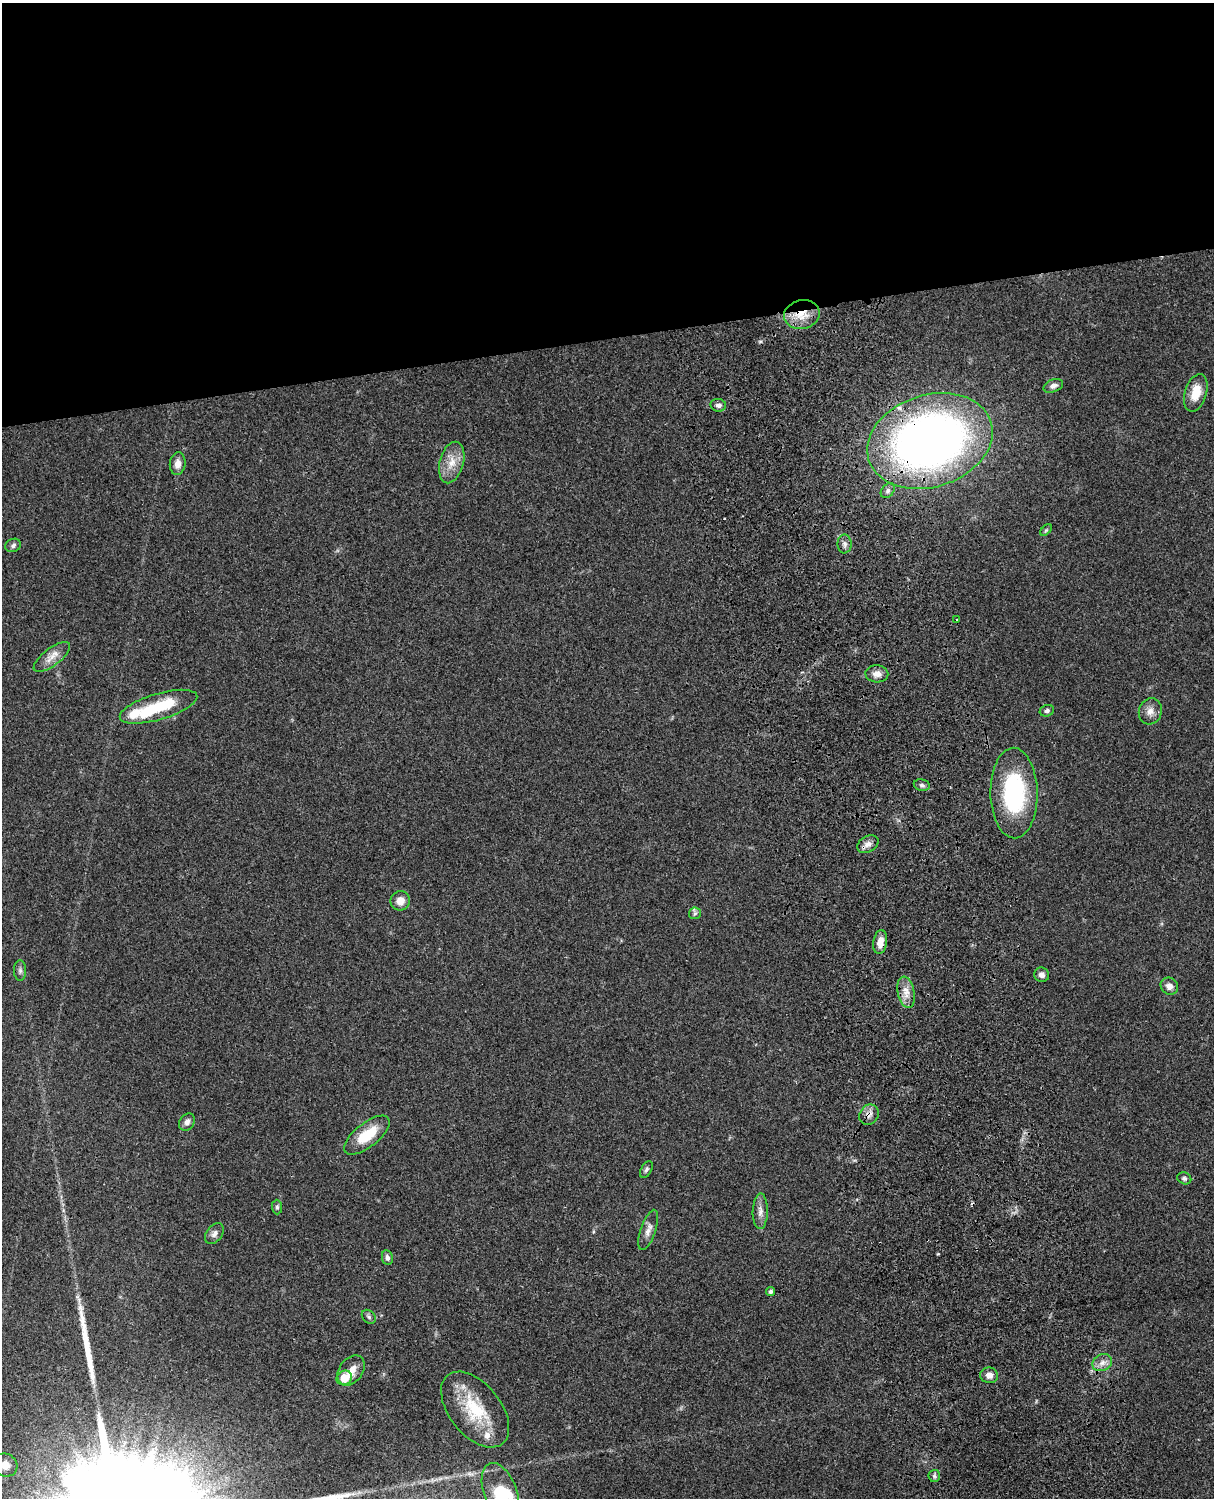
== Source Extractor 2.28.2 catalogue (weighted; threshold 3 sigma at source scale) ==
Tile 2 of 4 x 3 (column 2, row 1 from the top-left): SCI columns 1334-2545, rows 3268-4763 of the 5088 x 4928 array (HDU 1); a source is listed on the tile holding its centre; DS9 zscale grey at full resolution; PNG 1216 x 1500 px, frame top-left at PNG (2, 3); each listed source drawn as its Kron ellipse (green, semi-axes under 4 px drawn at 4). Shown black and unused: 23% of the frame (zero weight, under 3 of 4 exposures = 6% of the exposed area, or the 3 px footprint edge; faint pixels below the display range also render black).
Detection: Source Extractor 2.28.2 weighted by HDU 2 'WHT'; one run over the whole footprint, this tile lists its part. Background 0.0975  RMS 0.0063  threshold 0.0285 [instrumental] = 3 sigma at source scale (4.5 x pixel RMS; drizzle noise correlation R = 1.50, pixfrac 1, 0.05/0.05 arcsec/px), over >= 5 px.
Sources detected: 54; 2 inside a brighter object's white glare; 2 cosmic-ray / hot-pixel residue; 1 long thin detection or spike segment (spike, bleed or trail) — neither listed nor drawn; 2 inside a brighter listed object's ellipse — not listed separately; the other 47 listed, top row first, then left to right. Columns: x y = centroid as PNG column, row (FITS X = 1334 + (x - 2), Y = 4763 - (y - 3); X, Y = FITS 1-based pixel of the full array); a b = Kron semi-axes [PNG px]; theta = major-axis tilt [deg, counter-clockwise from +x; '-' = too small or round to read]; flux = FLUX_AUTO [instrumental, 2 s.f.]
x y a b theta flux
802 314 18 14 12 12
1053 386 10 6 21 2.8
1196 393 19 11 73 11
718 405 8 6 -9 2.2
930 441 64 46 18 440
452 462 21 12 75 9.6
178 464 11 8 83 4.8
888 491 8 6 51 2.1
1046 530 7 4 45 0.87
845 544 9 7 -89 2.4
13 545 8 6 23 1.8
957 620 3 2 - 1.2
52 657 22 8 37 6.1
877 674 11 8 -3 4.2
158 707 40 13 17 28
1047 711 7 5 19 1.5
1150 711 13 11 72 4.8
922 785 8 5 -11 1.8
1014 793 45 23 -89 69
868 844 11 8 29 3.6
400 901 10 9 - 5.6
695 913 6 5 - 1.3
880 942 12 7 81 6.2
20 971 10 6 -90 1.8
1042 975 7 7 - 2.9
1169 986 9 8 - 3.6
906 992 16 8 -79 6.1
869 1115 11 9 51 3.5
187 1122 9 7 53 2.7
367 1135 27 12 38 17
646 1169 9 5 60 1.4
1184 1178 7 6 - 1.6
277 1207 7 5 -89 1.2
760 1211 18 7 89 4.1
648 1230 21 7 71 4.6
214 1234 12 7 53 2.8
387 1257 7 5 -80 2
770 1292 4 4 - 1.4
369 1317 8 6 -46 1.4
1102 1363 10 8 26 3.9
351 1370 17 11 54 7.2
989 1375 9 7 -10 3.6
344 1378 8 7 - 12
475 1410 44 25 -51 34
5 1465 12 11 - 6.3
934 1476 6 5 - 1.3
500 1492 31 16 -70 27
Overlapping masked pixels (flux is a lower limit): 5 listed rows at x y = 802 314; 930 441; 868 844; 880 942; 869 1115
Isophote crosses this tile's border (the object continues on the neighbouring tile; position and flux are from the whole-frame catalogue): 2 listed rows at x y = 5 1465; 500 1492